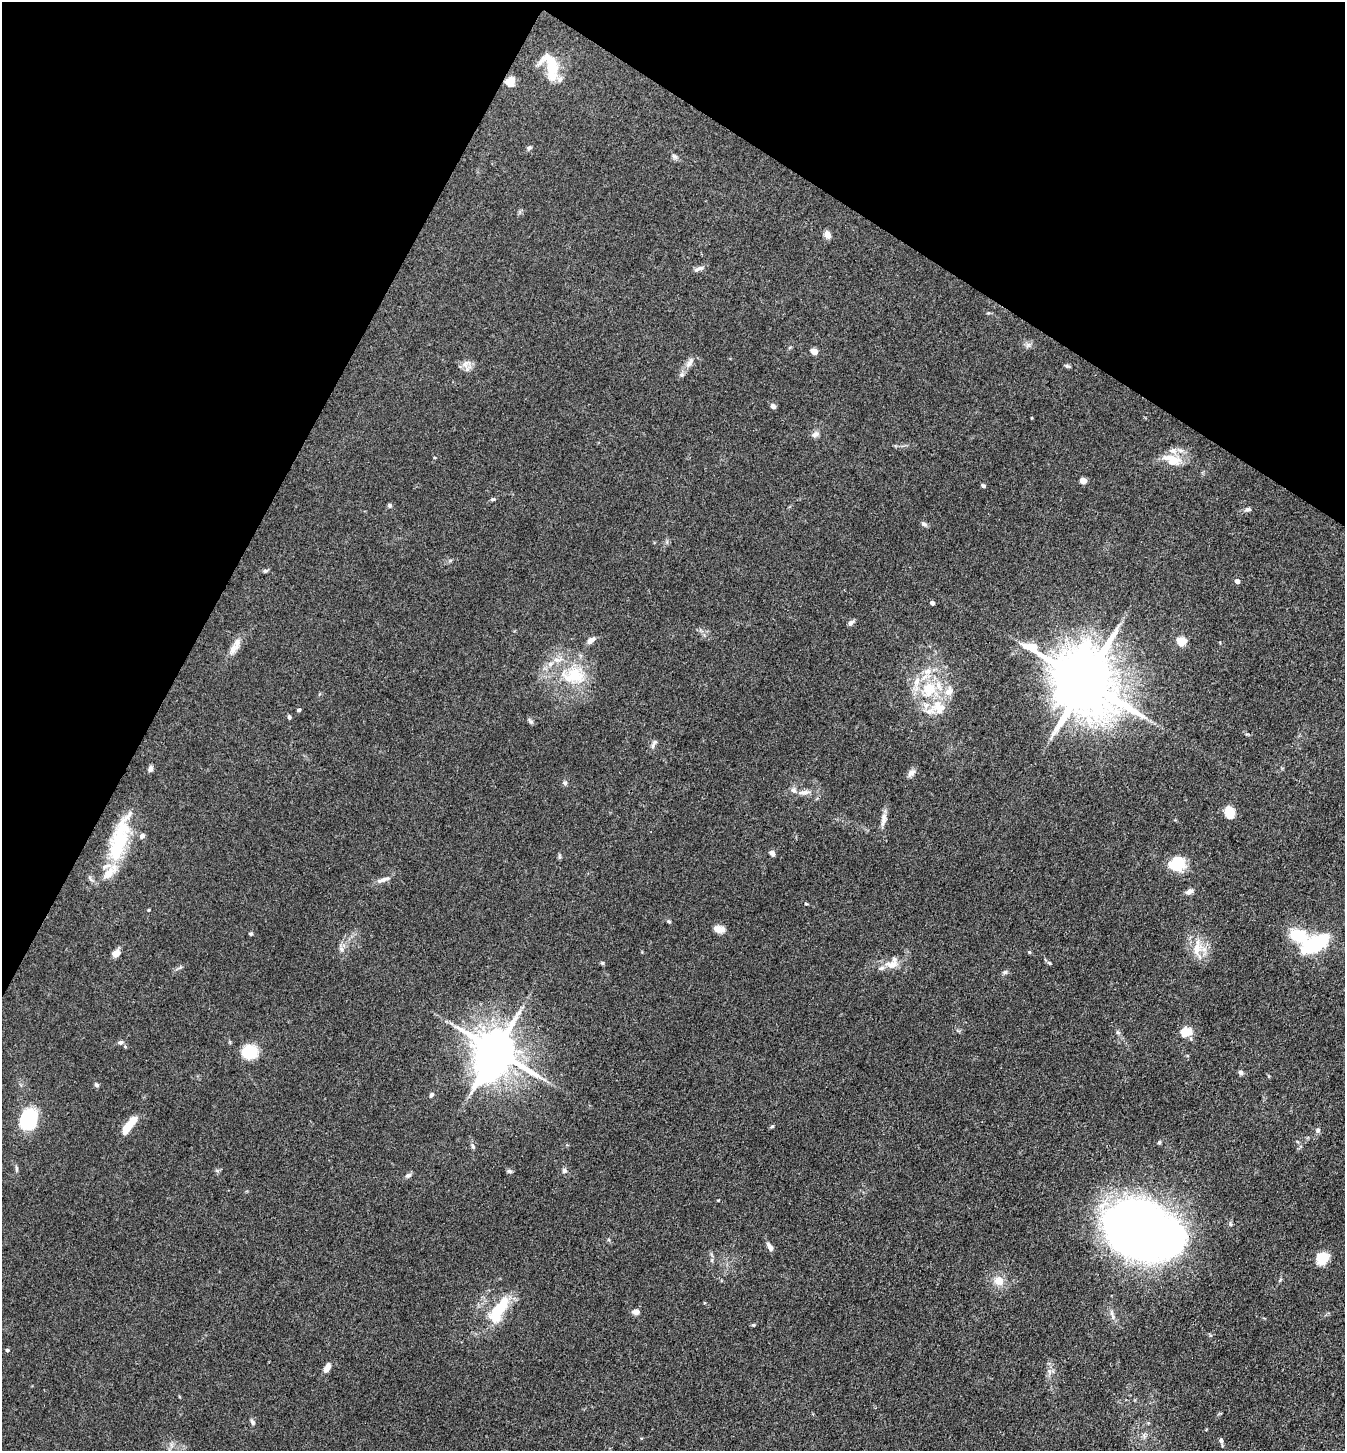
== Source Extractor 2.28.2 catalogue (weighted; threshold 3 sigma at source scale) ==
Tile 2 of 4 x 4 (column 2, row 1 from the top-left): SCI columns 1631-2973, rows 4351-5799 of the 5808 x 5800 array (HDU 1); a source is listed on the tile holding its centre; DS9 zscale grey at full resolution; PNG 1347 x 1453 px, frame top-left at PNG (2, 2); no overlay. Shown black and unused: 25% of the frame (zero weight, under 3 of 4 exposures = <1% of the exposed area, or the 3 px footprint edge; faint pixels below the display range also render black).
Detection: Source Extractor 2.28.2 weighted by HDU 2 'WHT'; one run over the whole footprint, this tile lists its part. Background 0.0794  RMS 0.0061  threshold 0.0276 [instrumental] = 3 sigma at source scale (4.5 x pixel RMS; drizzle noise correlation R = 1.50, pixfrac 1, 0.05/0.05 arcsec/px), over >= 5 px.
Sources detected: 109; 1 inside a brighter object's white glare — not listed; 15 inside a brighter listed object's ellipse — not listed separately; the other 93 listed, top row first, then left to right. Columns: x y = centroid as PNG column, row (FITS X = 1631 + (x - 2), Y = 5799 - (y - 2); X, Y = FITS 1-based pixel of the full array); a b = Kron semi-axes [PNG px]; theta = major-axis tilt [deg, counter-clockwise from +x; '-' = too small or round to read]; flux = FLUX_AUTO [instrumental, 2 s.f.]
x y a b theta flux
551 66 35 16 -72 19
510 82 10 10 - 5.5
529 148 6 5 - 1.2
674 157 9 6 -38 1.7
827 234 9 6 -69 3.9
699 269 15 5 26 2.2
1028 345 7 5 -1 1.6
814 351 7 6 - 4.1
690 362 17 8 61 3.8
465 364 12 8 83 3.7
1067 366 7 4 -16 1.1
773 406 6 6 - 1.8
1031 418 4 3 - 0.43
815 434 10 7 28 2.5
1173 459 28 9 -16 9.3
1083 481 5 4 - 8.3
983 486 6 4 -37 0.97
492 499 6 4 -5 0.87
390 506 6 5 - 1.1
1248 509 8 5 4 1.6
924 524 8 5 -30 1.6
265 571 7 4 6 1
1237 581 4 4 - 3.2
932 603 4 4 - 2.2
851 622 9 5 35 1.7
591 640 10 6 40 3.2
1181 641 5 5 - 26
233 649 17 10 51 5.4
574 676 33 25 9 29
1085 682 21 16 -42 5800
929 689 22 20 54 26
938 707 24 19 -51 16
299 710 4 3 - 1.1
289 717 5 4 - 1.2
530 721 8 5 -37 1.3
654 744 15 5 59 1.8
150 769 8 6 69 2
911 773 12 7 48 2.8
565 783 6 6 - 1.3
804 792 16 6 4 3.8
1230 812 12 8 -68 11
883 819 19 7 81 4.1
122 829 44 21 64 28
772 853 7 5 -37 2.3
1176 864 18 14 5 18
109 872 30 11 46 12
383 880 19 5 18 3.4
1189 891 11 6 31 2.7
806 904 5 3 - 0.54
149 910 4 3 - 0.52
669 921 6 3 -2 0.71
719 929 12 7 -7 5.2
251 934 5 4 - 0.94
1299 936 17 10 -24 25
1315 944 30 14 30 42
341 949 7 6 - 1.8
1197 949 22 12 72 10
1029 952 5 4 - 0.64
116 954 7 6 - 6.1
602 963 5 5 - 0.83
1049 963 6 5 - 0.96
892 964 20 14 31 8.3
1005 972 7 6 - 1.3
1118 1032 6 5 - 1.1
1186 1032 13 10 18 9.1
120 1042 7 6 - 1.5
496 1051 16 13 72 2400
249 1052 13 11 11 25
1241 1072 6 5 - 1.9
96 1085 6 5 - 1.3
431 1095 7 5 57 1.3
29 1120 13 10 71 68
128 1126 22 8 52 12
772 1126 5 4 - 0.74
1318 1130 7 6 - 1.5
1159 1142 5 4 - 0.82
473 1147 7 5 -64 1.2
16 1169 9 3 86 1.1
564 1170 7 7 - 1.7
509 1171 7 5 -30 1.3
408 1175 9 6 29 1.6
1143 1229 68 50 -10 440
770 1247 11 6 -57 2.7
1322 1258 14 12 45 11
998 1281 13 12 - 7.2
498 1310 41 15 58 25
636 1312 9 6 -8 2.8
1113 1317 9 5 -63 2
753 1325 5 4 - 0.71
7 1350 4 4 - 1.1
327 1368 10 6 60 4.6
252 1422 7 6 - 1.6
1221 1440 6 5 - 1.6
Overlapping masked pixels (flux is a lower limit): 3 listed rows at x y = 510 82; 496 1051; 1143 1229